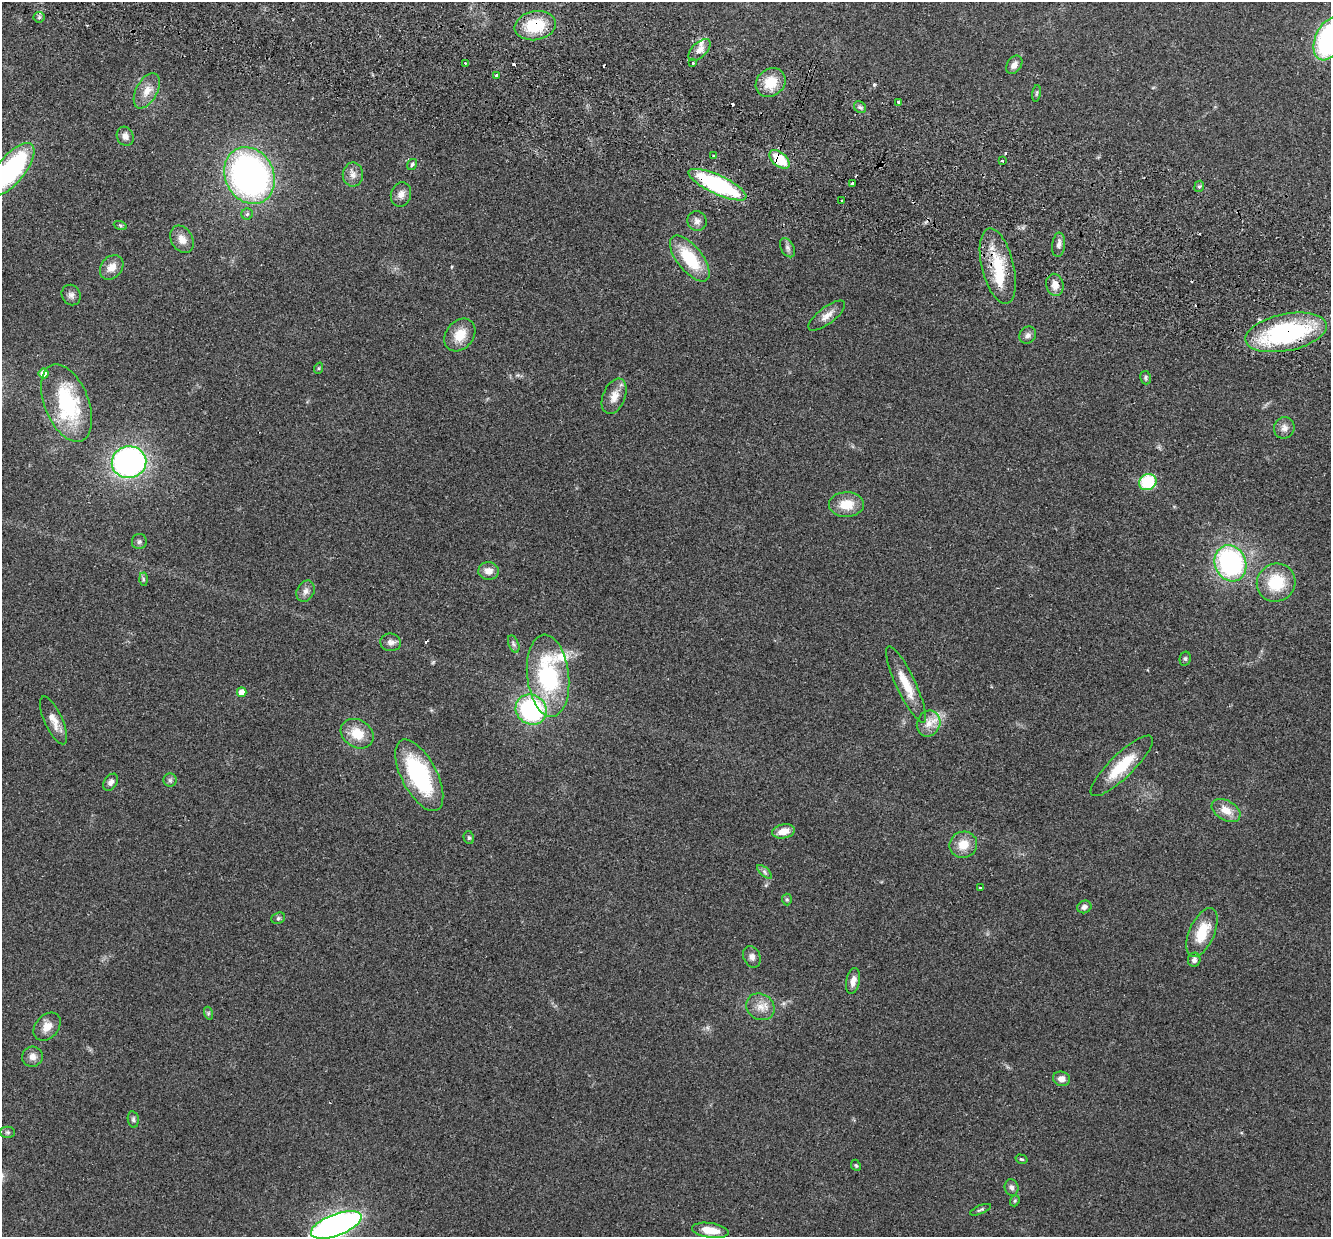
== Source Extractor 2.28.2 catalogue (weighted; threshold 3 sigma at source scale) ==
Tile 11 of 4 x 4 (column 3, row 3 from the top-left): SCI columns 2680-4008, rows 1422-2656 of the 5357 x 5440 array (HDU 1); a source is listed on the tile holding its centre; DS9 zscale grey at full resolution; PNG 1333 x 1239 px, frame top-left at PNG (2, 2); each listed source drawn as its Kron ellipse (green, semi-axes under 4 px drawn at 4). Shown black and unused: <1% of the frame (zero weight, under 2 of 3 exposures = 3% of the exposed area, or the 3 px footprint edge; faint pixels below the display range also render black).
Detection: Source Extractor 2.28.2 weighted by HDU 2 'WHT'; one run over the whole footprint, this tile lists its part. Background 0.0531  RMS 0.0079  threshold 0.0354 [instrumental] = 3 sigma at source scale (4.5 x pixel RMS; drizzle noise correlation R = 1.50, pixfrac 1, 0.05/0.05 arcsec/px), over >= 5 px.
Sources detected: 106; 1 inside a brighter object's white glare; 5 cosmic-ray / hot-pixel residue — neither listed nor drawn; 3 inside a brighter listed object's ellipse — not listed separately; the other 97 listed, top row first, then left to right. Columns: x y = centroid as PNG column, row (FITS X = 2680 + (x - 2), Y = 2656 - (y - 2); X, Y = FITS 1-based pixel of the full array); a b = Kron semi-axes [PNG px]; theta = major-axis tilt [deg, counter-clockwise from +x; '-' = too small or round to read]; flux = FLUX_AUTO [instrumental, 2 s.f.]
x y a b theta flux
39 17 6 5 - 1.4
535 26 21 14 10 29
1329 39 22 13 66 140
699 50 14 7 45 5.1
465 63 2 2 - 0.68
693 63 3 3 - 1.4
1014 65 10 7 55 4.2
497 75 3 3 - 2.2
771 83 16 13 39 17
147 91 19 10 61 8.8
1036 93 8 4 81 1.3
899 102 4 3 - 3.9
860 107 6 5 - 1.7
125 136 10 8 -64 4
714 156 3 3 - 12
780 159 12 7 -41 23
1002 161 3 2 - 0.94
412 164 6 4 56 1.4
11 170 32 13 51 110
353 175 12 10 88 5
249 176 29 24 -62 270
853 184 3 3 - 14
717 185 31 9 -25 96
1199 186 6 4 66 1.4
401 194 12 10 74 5
841 201 3 2 - 0.93
247 214 6 5 - 1.4
697 221 10 9 - 3.7
120 225 7 4 -19 1.1
182 239 14 10 -59 6.8
1059 245 12 6 84 3.4
787 248 10 6 -60 2.4
690 259 27 12 -51 34
998 266 38 16 -76 32
112 267 13 10 50 7.4
1055 285 11 8 -78 6.8
71 295 10 9 - 3.2
827 316 22 8 38 6.4
1286 332 41 18 11 110
460 335 18 13 50 14
1028 335 9 7 54 3
319 368 6 3 71 0.88
44 373 5 5 - 12
1146 378 7 5 -82 1.4
614 396 18 11 67 8.1
67 403 41 22 -68 67
1284 428 11 10 - 4.4
129 462 17 15 11 210
1148 482 9 8 - 40
846 504 17 12 1 15
139 542 7 7 - 2
1230 563 18 15 -67 150
488 571 10 9 - 5.9
143 579 6 4 -88 1.2
1276 583 19 18 - 29
306 591 11 8 63 3.7
391 642 10 9 - 3.7
514 644 9 5 -68 2
1185 659 7 5 77 1.5
548 676 41 21 -83 82
906 684 42 9 -65 17
242 692 5 5 - 7
531 710 16 14 -37 100
54 720 26 9 -66 8.2
929 723 13 11 67 8.2
357 734 17 13 -32 15
1122 766 42 12 44 27
419 775 39 17 -62 86
170 780 6 6 - 1.7
111 782 9 6 55 2.8
1226 810 15 10 -30 9.7
783 831 11 7 11 7.7
469 838 6 5 - 1.4
963 845 14 13 - 12
765 872 9 4 -42 1.8
980 888 3 3 - 1.4
787 900 6 5 - 1.2
1084 907 7 6 - 2.9
278 918 7 5 22 1.4
1202 933 26 12 66 21
752 957 11 8 -66 3.7
1194 960 7 6 - 2.5
853 981 13 6 79 5.1
760 1007 15 12 -33 8.4
208 1013 6 4 -73 1.2
47 1027 16 11 48 7.9
32 1057 10 10 - 4.8
1062 1079 9 7 -14 4.7
133 1119 8 5 -81 1.6
8 1132 7 5 0 1.6
1021 1159 6 4 -15 1
856 1165 6 4 -67 0.99
1012 1188 8 7 - 2.4
1015 1201 6 4 68 1
980 1210 11 4 23 1.3
336 1225 27 10 21 320
710 1230 18 7 -8 13
Overlapping masked pixels (flux is a lower limit): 6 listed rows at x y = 535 26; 780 159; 717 185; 998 266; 1286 332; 1122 766
Isophote crosses this tile's border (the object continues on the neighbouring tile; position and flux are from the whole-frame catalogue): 3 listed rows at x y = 1329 39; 11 170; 336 1225
Unlisted compact peaks at least as high as the median listed source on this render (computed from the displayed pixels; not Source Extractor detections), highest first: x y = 874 85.